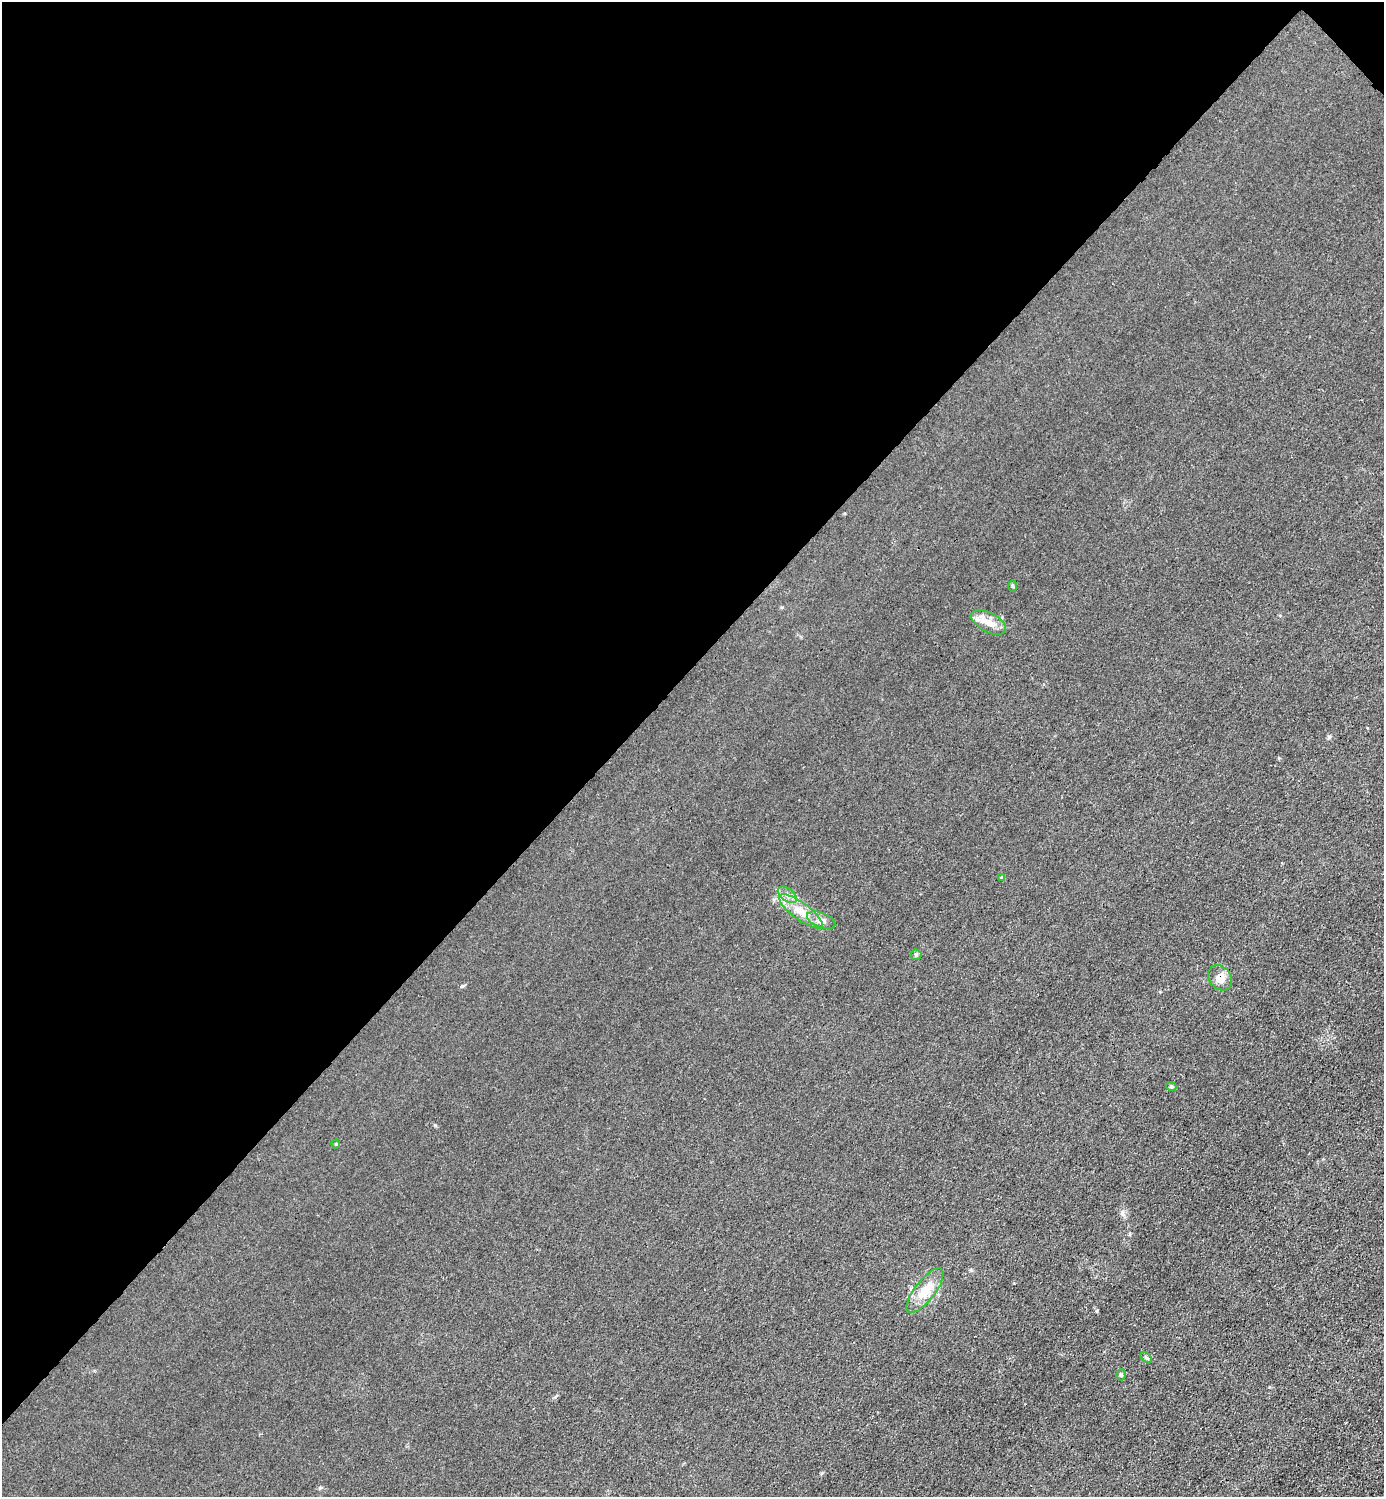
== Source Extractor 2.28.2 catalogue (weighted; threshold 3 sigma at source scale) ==
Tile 2 of 4 x 4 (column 2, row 1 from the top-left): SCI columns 1683-3064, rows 4488-5982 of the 5985 x 5985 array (HDU 1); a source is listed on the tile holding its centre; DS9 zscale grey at full resolution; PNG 1386 x 1499 px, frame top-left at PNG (2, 2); each listed source drawn as its Kron ellipse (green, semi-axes under 4 px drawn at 4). Shown black and unused: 45% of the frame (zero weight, under 3 of 4 exposures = <1% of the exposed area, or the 3 px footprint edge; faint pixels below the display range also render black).
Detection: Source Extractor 2.28.2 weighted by HDU 2 'WHT'; one run over the whole footprint, this tile lists its part. Background 0.0222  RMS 0.0063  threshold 0.0285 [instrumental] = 3 sigma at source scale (4.5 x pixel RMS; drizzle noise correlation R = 1.50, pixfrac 1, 0.05/0.05 arcsec/px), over >= 5 px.
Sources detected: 13; all 13 listed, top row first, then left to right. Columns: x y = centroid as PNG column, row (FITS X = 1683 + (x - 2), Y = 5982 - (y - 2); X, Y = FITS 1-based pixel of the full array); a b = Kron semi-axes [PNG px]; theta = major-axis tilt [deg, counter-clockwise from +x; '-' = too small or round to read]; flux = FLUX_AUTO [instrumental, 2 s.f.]
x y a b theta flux
1013 586 6 4 -88 0.73
989 622 19 9 -28 7.5
1002 878 4 3 - 1.6
787 895 11 6 -37 2.9
801 911 26 8 -36 9.4
821 920 15 7 -21 3.7
916 955 5 5 - 0.99
1220 978 14 11 -52 6.3
1171 1087 5 4 - 0.94
336 1144 4 4 - 0.57
925 1290 27 10 52 13
1146 1358 7 4 -45 0.94
1121 1375 5 4 - 0.89
Overlapping masked pixels (flux is a lower limit): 1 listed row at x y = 1220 978
Unlisted compact peaks at least as high as the median listed source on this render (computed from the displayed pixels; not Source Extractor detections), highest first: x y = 1097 1311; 462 986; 435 1125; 1329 737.